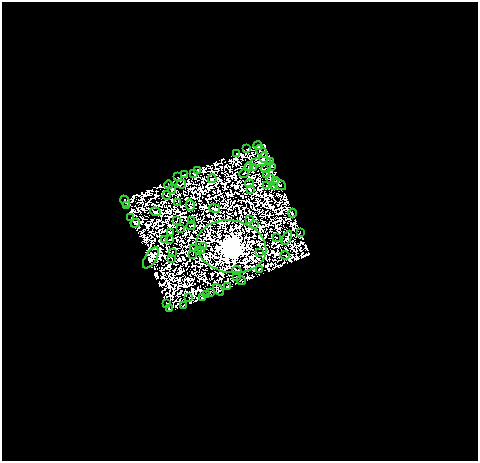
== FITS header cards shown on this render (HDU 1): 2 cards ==
NAXIS1  =                  476
NAXIS2  =                  459

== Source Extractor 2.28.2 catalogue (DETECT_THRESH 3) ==
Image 476 x 459 px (HDU 1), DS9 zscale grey, 1 PNG px = 1 image px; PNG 480 x 463 px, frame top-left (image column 1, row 459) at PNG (2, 2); each listed source drawn as its Kron ellipse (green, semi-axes under 4 px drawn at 4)
Background 2.32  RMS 0.0011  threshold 0.00328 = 3 sigma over >= 5 px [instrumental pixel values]
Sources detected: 161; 87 with non-positive FLUX_AUTO (blend fragments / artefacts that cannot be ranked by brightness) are neither listed nor drawn; the other 74 listed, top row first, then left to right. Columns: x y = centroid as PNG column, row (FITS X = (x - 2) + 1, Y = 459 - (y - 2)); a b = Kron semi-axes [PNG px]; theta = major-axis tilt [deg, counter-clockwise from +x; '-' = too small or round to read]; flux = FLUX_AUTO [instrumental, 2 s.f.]
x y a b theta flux
258 146 4 3 - 52
247 149 3 2 - 35
262 152 7 3 -48 43
236 153 3 2 - 29
263 158 5 3 - 120
260 162 10 3 7 120
271 162 4 2 - 24
271 166 3 2 - 86
249 167 4 2 - 21
253 167 4 3 - 3.7
266 168 5 2 - 140
197 170 4 2 - 23
244 173 5 2 - 52
184 174 4 2 - 81
194 174 3 2 - 32
266 174 2 2 - 97
177 177 2 2 - 14
271 178 4 3 - 54
212 179 4 2 - 41
276 181 3 2 - 70
181 184 5 2 - 24
249 184 4 2 - 71
279 184 7 4 -32 38
169 185 4 2 - 70
267 186 2 2 - 57
274 187 3 2 - 53
172 189 5 2 - 11
250 189 3 2 - 85
167 195 4 2 - 57
125 201 6 3 -65 180
177 202 4 2 - 36
190 205 6 4 -84 30
127 206 3 2 - 100
215 208 6 3 -11 29
155 212 5 3 - 89
292 213 4 3 - 73
130 218 2 2 - 10
192 220 2 2 - 44
250 220 3 2 - 0.55
176 221 2 2 - 30
135 223 5 3 - 130
255 225 3 2 - 36
191 226 5 2 - 16
180 228 3 2 - 79
300 232 4 2 - 27
170 233 4 2 - 0.24
276 237 2 2 - 26
287 238 8 3 61 130
170 239 3 2 - 30
164 240 3 2 - 34
203 247 3 3 - 33
231 247 35 26 -10 270000
193 248 2 2 - 34
198 250 2 2 - 58
202 251 2 2 - 9.3
172 252 4 2 - 38
260 252 2 2 - 30
193 254 2 2 - 40
285 255 4 2 - 16
151 258 12 5 58 340
171 258 2 2 - 30
259 269 3 3 - 37
237 270 5 2 - 75
237 277 2 2 - 15
241 281 4 2 - 29
227 287 3 2 - 38
219 290 7 3 -53 140
210 292 2 2 - 46
206 295 4 2 - 33
189 297 2 2 - 19
202 298 3 2 - 41
167 304 3 2 - 63
183 306 2 2 - 62
169 309 4 2 - 12
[87 non-positive-flux detections neither listed nor drawn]